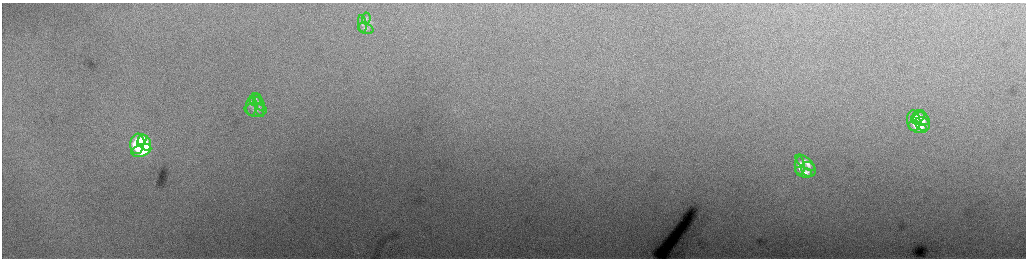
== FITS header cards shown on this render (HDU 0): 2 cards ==
NAXIS1  =                 2048 /fastest changing axis
NAXIS2  =                  512 /next to fastest changing axis

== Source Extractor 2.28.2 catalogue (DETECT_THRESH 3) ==
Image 2048 x 512 px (HDU 0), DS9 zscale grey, zoomed out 1/2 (1 PNG px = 2 x 2 image px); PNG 1028 x 260 px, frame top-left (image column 1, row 511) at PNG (2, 3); each listed source drawn as its Kron ellipse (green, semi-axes under 4 px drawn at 4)
Background 230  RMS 3.8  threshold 11.4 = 3 sigma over >= 5 px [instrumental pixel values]
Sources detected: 21; all 21 listed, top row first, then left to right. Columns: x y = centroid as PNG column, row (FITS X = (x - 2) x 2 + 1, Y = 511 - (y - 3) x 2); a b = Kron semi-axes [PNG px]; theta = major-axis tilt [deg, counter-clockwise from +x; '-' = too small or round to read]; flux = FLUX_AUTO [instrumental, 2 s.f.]
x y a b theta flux
366 18 6 4 83 1400
362 24 9 4 -81 2100
366 29 8 5 -21 2200
256 100 6 5 - 2000
259 102 10 4 -59 2000
251 106 9 5 88 3000
259 107 10 3 -78 2000
255 110 11 6 -5 3800
918 117 8 5 46 6900
922 119 8 6 -22 6600
914 121 10 6 -83 13000
923 124 8 6 -43 6000
918 127 10 5 -18 11000
142 140 6 4 60 20000
145 143 8 6 -60 28000
137 144 10 7 83 46000
141 150 10 6 18 50000
805 163 11 5 -36 6100
800 166 9 5 -86 6200
808 169 8 7 - 3500
804 172 9 5 -16 5800